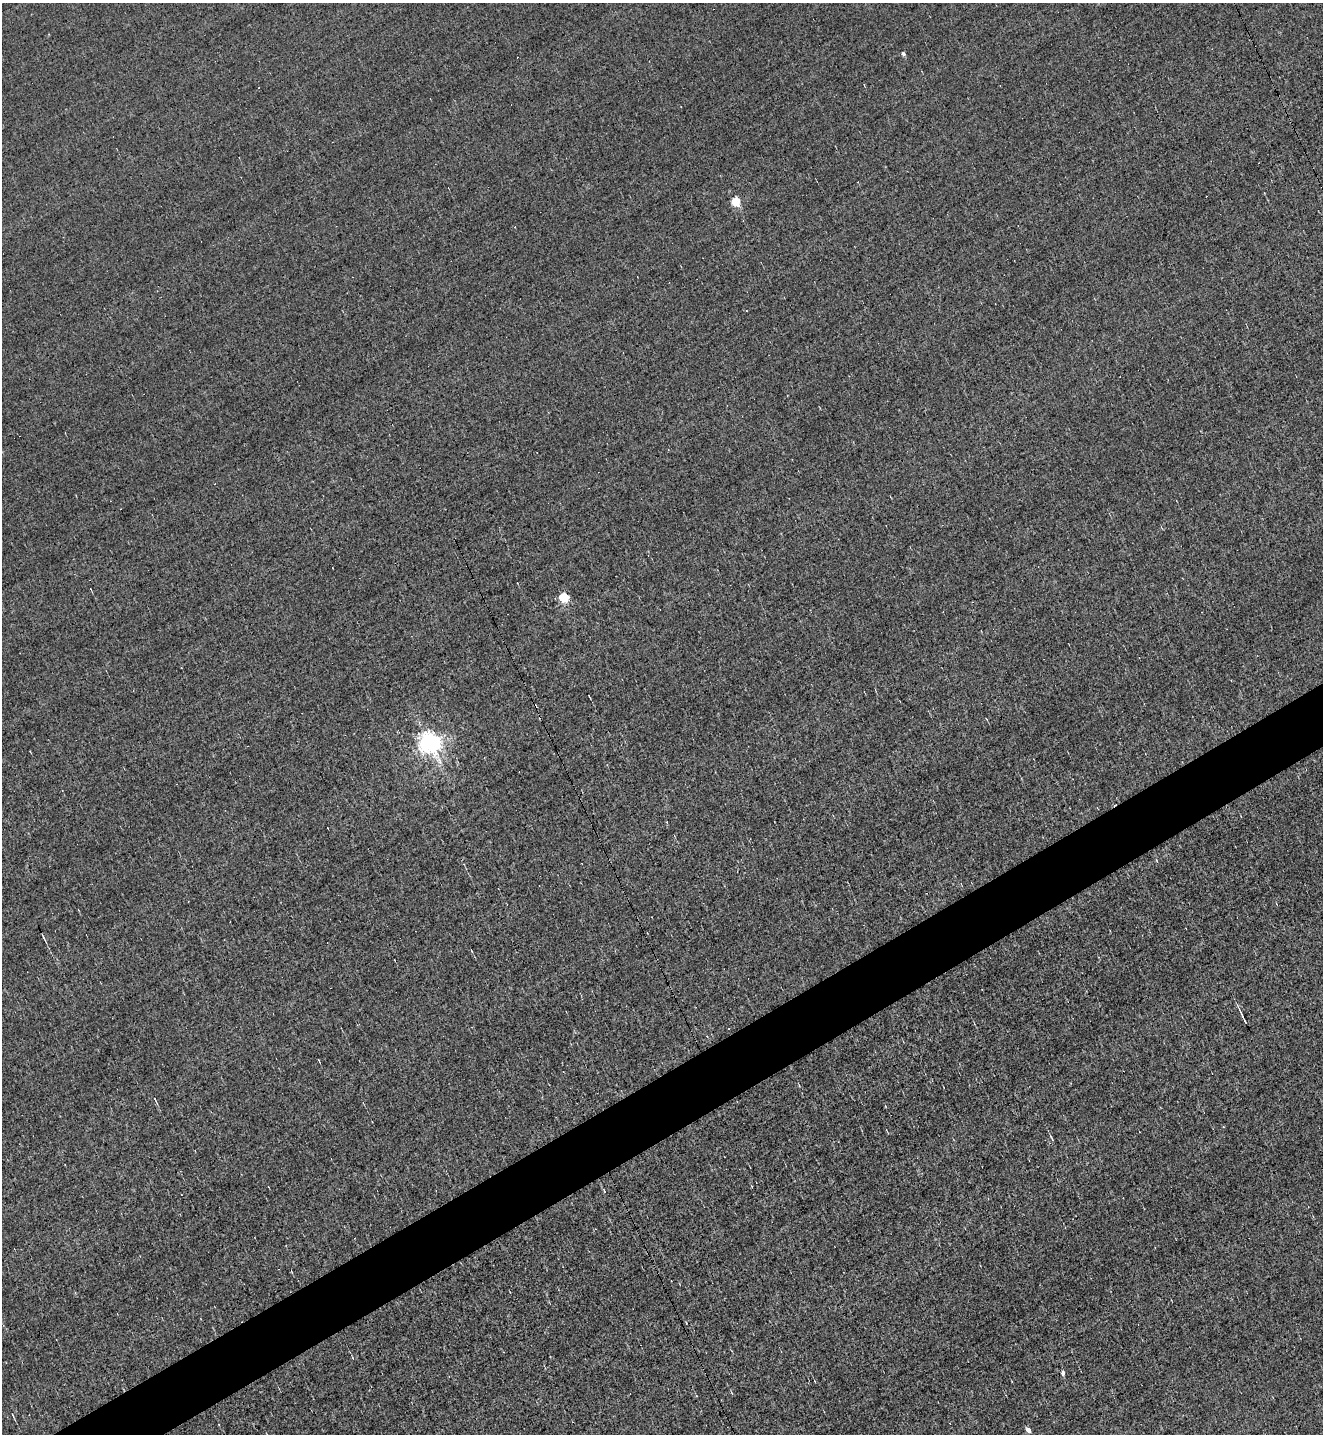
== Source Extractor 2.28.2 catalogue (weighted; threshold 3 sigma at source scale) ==
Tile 7 of 4 x 4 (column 3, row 2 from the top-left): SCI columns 2796-4116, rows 2867-4298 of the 5725 x 5731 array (HDU 1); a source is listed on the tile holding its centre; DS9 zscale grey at full resolution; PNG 1325 x 1436 px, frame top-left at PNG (2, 3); no overlay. Shown black and unused: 4% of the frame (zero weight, under 3 of 5 exposures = <1% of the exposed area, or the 3 px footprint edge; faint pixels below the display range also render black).
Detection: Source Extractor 2.28.2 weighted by HDU 2 'WHT'; one run over the whole footprint, this tile lists its part. Background 6.80e-04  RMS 0.043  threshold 0.194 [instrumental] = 3 sigma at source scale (4.5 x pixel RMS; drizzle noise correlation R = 1.50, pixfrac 1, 0.05/0.05 arcsec/px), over >= 5 px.
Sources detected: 25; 11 cosmic-ray / hot-pixel residue — not listed; the other 14 listed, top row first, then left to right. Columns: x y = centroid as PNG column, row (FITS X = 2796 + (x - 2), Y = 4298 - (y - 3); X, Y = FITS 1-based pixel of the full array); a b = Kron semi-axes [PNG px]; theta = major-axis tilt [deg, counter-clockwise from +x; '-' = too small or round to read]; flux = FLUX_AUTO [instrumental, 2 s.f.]
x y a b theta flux
903 53 4 4 - 12
736 201 5 5 - 220
564 597 5 5 - 330
589 696 4 2 - 3
429 742 7 7 - 3100
43 937 10 2 -63 6.9
1242 1015 16 2 -64 14
319 1060 4 2 - 3.1
155 1100 8 3 -64 5.7
1051 1138 8 3 -58 6
604 1191 5 3 - 3.9
1063 1373 4 4 - 16
13 1415 4 2 - 3.5
1028 1430 5 4 - 28
Unlisted compact peaks at least as high as the median listed source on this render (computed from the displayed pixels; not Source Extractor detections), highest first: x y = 1156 860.